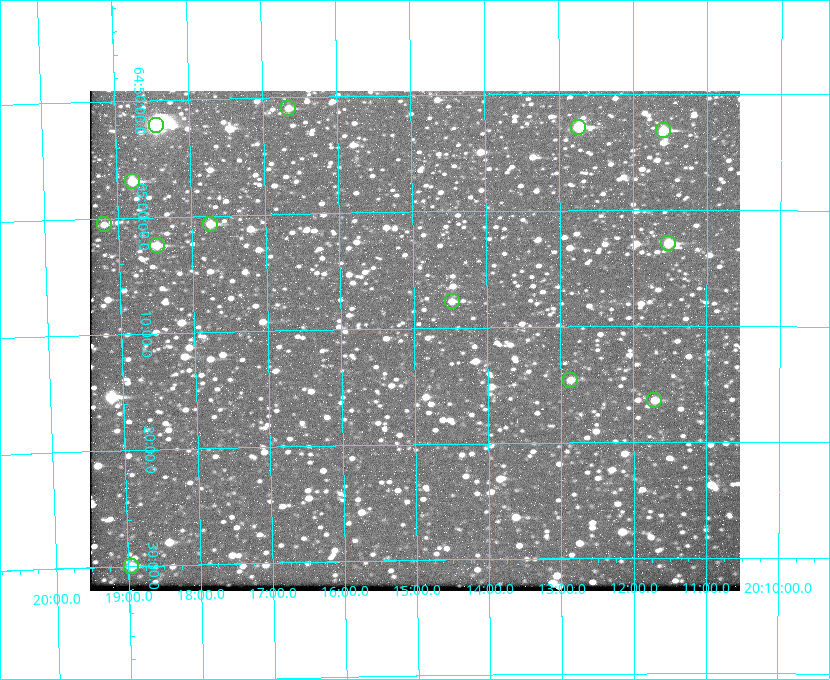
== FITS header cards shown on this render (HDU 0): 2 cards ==
NAXIS1  =                  650 / Width of table row in bytes
NAXIS2  =                  500 / Number of rows in table

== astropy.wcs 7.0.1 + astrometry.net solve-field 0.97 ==
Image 650 x 500 px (HDU 0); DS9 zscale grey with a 90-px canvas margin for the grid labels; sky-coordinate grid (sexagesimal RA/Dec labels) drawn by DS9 from the SOLVED WCS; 13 Tycho-2 reference stars matched to detected sources circled (green)
Header WCS: none
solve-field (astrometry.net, Tycho-2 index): SOLVED blind (the file carries no WCS)
Solved WCS: RA---TAN-SIP/DEC--TAN-SIP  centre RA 20:15:00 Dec +65:11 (303.75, +65.18 deg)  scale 5.17 arcsec/px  FOV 56.0' x 43.1'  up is -179 deg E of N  parity flipped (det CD > 0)
(file carries no celestial WCS; the grid is the blind solution)
Tycho-2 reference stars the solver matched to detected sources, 13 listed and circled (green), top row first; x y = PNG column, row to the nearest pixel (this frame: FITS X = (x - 90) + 1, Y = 500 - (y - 91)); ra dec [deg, ICRS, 3 dp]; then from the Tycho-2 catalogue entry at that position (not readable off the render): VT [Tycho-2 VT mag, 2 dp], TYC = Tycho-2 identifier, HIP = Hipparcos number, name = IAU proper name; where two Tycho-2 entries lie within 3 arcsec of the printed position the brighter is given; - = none
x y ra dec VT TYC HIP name
288 108 304.164 +64.849 10.65 4240-315-1 - -
156 125 304.612 +64.868 7.89 4241-1703-1 100101 -
578 127 303.184 +64.880 9.02 4240-488-1 - -
663 130 302.897 +64.886 9.40 4240-717-1 - -
132 181 304.698 +64.948 10.27 4241-1684-1 - -
104 224 304.798 +65.009 11.15 4241-1628-1 - -
210 224 304.437 +65.012 10.41 4241-1775-1 - -
668 243 302.882 +65.048 10.25 4240-98-1 - -
157 245 304.620 +65.041 10.25 4241-1573-1 - -
452 301 303.620 +65.129 11.18 4240-34-1 - -
570 380 303.217 +65.244 11.17 4240-236-1 - -
654 400 302.928 +65.273 10.74 4240-760-1 - -
131 566 304.739 +65.499 10.16 4241-1715-1 - -